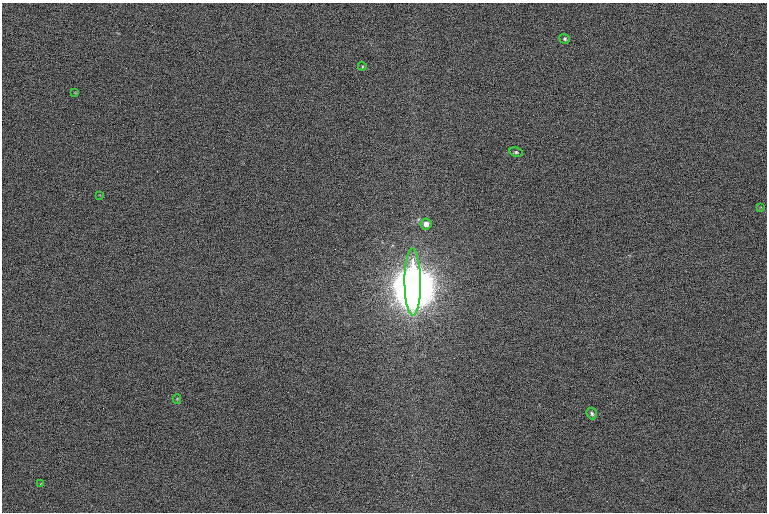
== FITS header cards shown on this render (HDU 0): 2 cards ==
NAXIS1  =                 1530 /
NAXIS2  =                 1020 /

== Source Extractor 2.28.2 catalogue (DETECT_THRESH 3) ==
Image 1530 x 1020 px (HDU 0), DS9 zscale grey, zoomed out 1/2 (1 PNG px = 2 x 2 image px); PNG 769 x 514 px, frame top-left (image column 2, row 1019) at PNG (2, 3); each listed source drawn as its Kron ellipse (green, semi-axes under 4 px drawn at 4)
Background 108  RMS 9.9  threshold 29.6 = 3 sigma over >= 5 px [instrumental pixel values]
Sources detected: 12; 1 cannot appear on this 1/2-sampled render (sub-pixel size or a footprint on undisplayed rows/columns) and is neither listed nor drawn; the other 11 listed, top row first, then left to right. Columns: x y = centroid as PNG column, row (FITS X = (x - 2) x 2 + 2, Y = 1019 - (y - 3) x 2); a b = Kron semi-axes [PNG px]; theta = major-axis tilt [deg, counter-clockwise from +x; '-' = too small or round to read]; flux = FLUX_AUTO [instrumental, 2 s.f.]
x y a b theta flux
565 39 5 4 - 4.4e+03
362 66 4 4 - 2.1e+03
75 92 4 3 - 1.7e+03
516 152 7 4 -9 4.4e+03
99 195 3 3 - 1.5e+03
760 207 4 3 - 1.5e+03
426 224 5 5 - 1.2e+04
413 282 33 8 -89 3.8e+07
177 399 5 3 - 1.9e+03
592 413 6 5 - 4.5e+03
40 483 4 3 - 1.5e+03
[1 sub-pixel or undisplayed-footprint detection neither listed nor drawn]